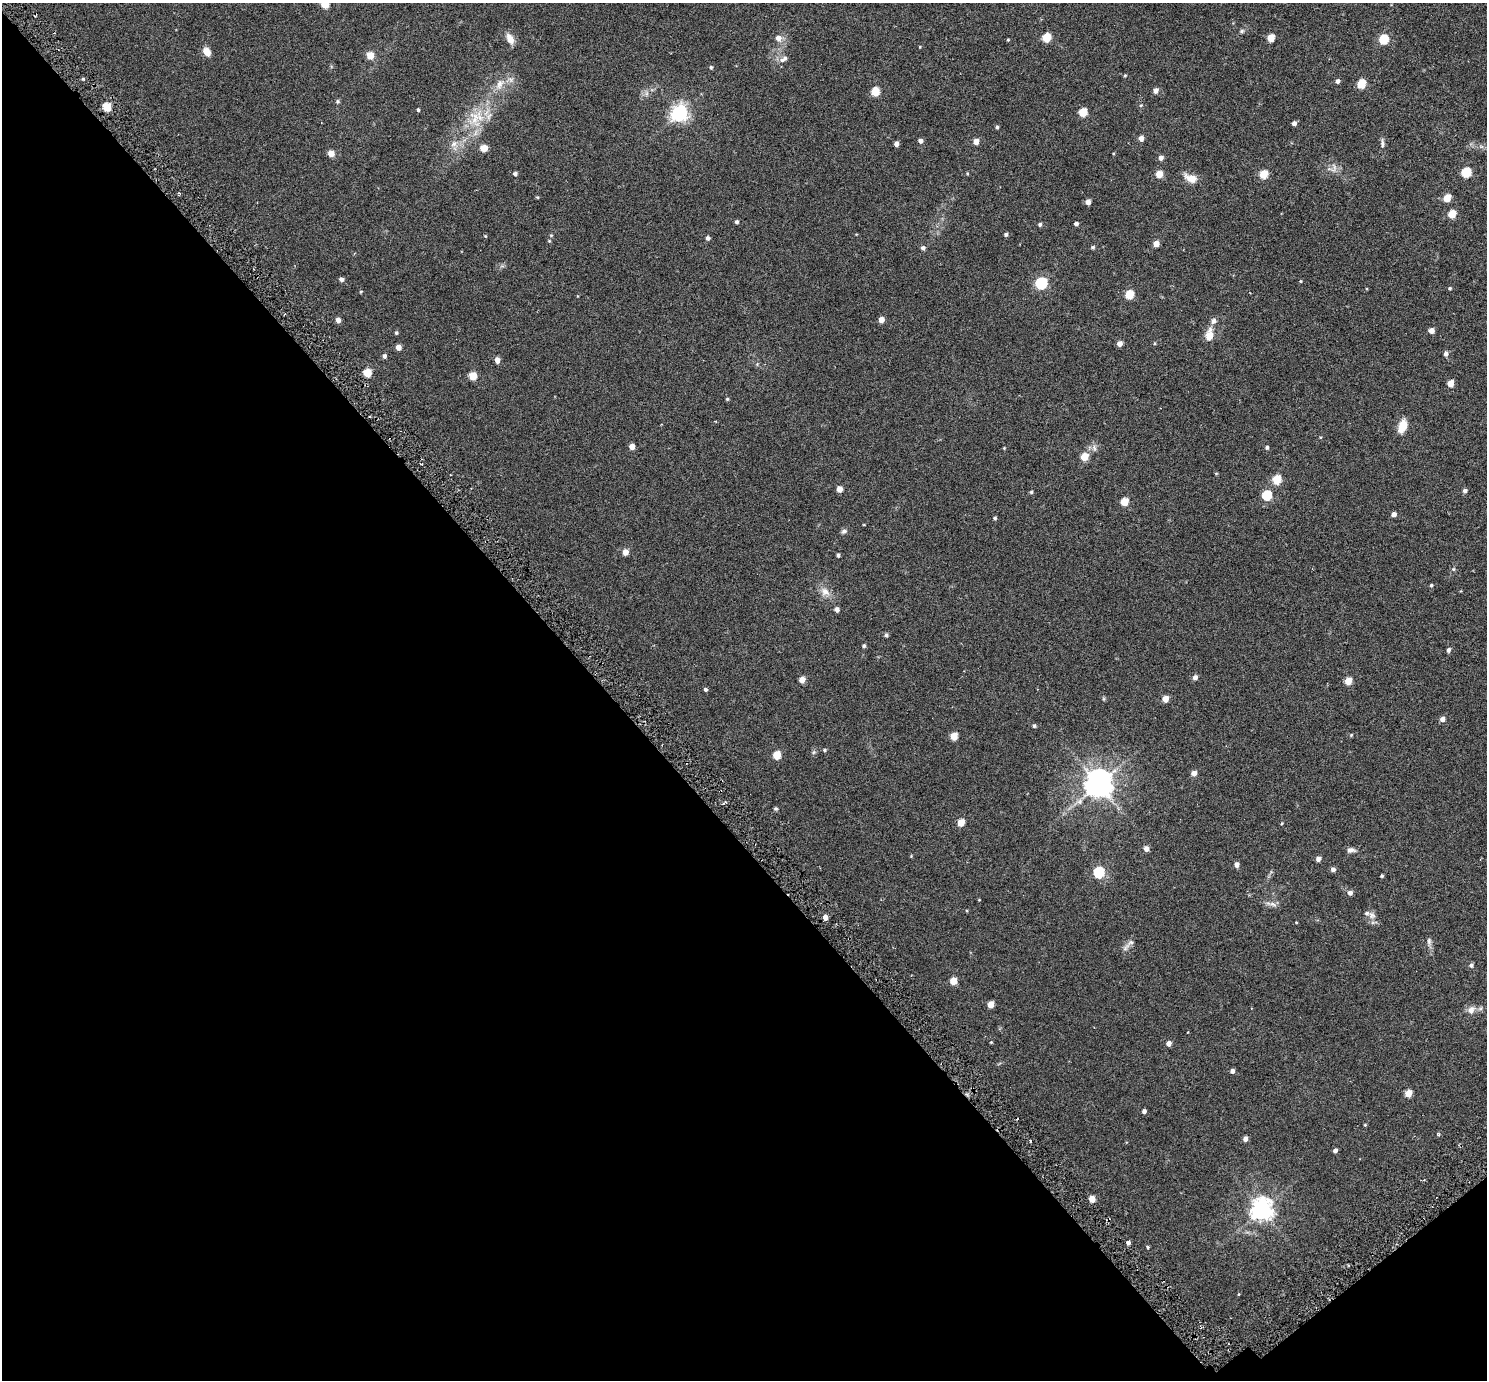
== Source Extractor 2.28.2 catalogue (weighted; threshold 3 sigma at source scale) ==
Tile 14 of 4 x 4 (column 2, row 4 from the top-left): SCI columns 1552-3036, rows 211-1588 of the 6069 x 6069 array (HDU 1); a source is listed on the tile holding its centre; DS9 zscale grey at full resolution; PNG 1489 x 1382 px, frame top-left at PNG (2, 3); no overlay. Shown black and unused: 42% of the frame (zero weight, under 3 of 6 exposures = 3% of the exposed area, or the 3 px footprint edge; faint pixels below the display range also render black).
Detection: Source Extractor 2.28.2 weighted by HDU 2 'WHT'; one run over the whole footprint, this tile lists its part. Background 0.0263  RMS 0.0071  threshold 0.029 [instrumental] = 3 sigma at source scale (4.09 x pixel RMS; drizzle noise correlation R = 1.36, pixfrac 0.8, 0.05/0.05 arcsec/px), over >= 5 px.
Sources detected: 145; all 145 listed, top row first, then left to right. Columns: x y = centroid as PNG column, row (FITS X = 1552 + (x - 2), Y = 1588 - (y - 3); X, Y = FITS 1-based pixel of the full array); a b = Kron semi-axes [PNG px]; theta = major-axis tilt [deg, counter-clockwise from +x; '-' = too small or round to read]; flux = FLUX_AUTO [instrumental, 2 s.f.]
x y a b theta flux
325 4 5 5 - 15
1242 31 6 5 - 0.99
778 38 7 6 - 3.3
1046 38 5 5 - 20
1271 38 5 5 - 11
510 39 13 7 -64 4.7
1384 39 5 5 - 29
1008 40 4 3 - 0.55
920 47 4 3 - 0.44
206 51 10 7 -62 4.3
370 56 5 5 - 9.9
784 59 12 6 38 2.6
711 67 5 4 - 0.78
1125 75 4 4 - 0.59
83 78 5 3 - 0.88
1337 81 4 4 - 1.8
500 84 14 8 63 4.7
1361 84 5 5 - 21
1156 91 5 5 - 3
875 92 5 5 - 18
1141 105 5 3 - 0.54
107 107 5 5 - 17
418 110 4 3 - 0.78
1083 112 5 5 - 17
680 113 7 6 - 220
475 116 20 7 -27 6.3
1294 123 4 4 - 2.3
997 127 4 4 - 1
1141 138 5 4 - 4
920 141 4 4 - 2.3
976 142 5 4 - 5
454 144 9 7 53 2.9
896 144 4 4 - 2.7
1382 144 14 4 -86 1.7
484 148 8 7 - 4
331 153 5 5 - 6.2
1161 158 5 4 - 2.7
1334 168 11 4 86 1.6
1466 172 5 5 - 30
515 174 4 4 - 1.5
1159 174 5 4 - 9.6
1264 174 5 5 - 18
1191 178 16 9 -21 5.8
1447 198 5 5 - 11
1088 202 4 4 - 3.7
1452 214 5 5 - 14
737 222 4 4 - 1.3
1040 224 4 4 - 1.2
1076 224 4 4 - 1.9
1006 234 4 4 - 1.2
708 238 4 4 - 1.6
549 241 5 4 - 0.59
1156 244 5 4 - 6
1093 247 5 4 - 0.92
923 248 5 5 - 1.6
341 279 5 4 - 2
1301 281 4 3 - 0.48
1041 283 6 6 - 68
1450 288 4 4 - 0.75
361 292 4 3 - 0.54
1129 295 5 5 - 19
338 320 5 4 - 3.2
881 320 5 4 - 5.1
1214 321 8 7 - 2.1
1431 331 4 4 - 3.9
396 333 5 4 - 0.8
1209 335 15 8 79 6.3
1119 344 4 4 - 4
398 347 4 4 - 3.8
1446 354 5 5 - 2
384 356 5 4 - 1.5
497 360 5 4 - 3.8
367 373 5 5 - 15
473 376 5 5 - 12
1450 383 5 4 - 8.5
727 399 4 4 - 0.65
1402 426 16 9 71 6.7
632 446 4 4 - 4.9
1267 447 5 4 - 1.1
1004 448 3 3 - 0.45
1084 457 5 5 - 12
1277 480 5 5 - 20
839 489 5 4 - 5.7
1465 491 5 5 - 1.7
1031 492 4 4 - 0.82
1267 495 5 5 - 32
1124 502 5 5 - 14
1394 514 4 4 - 3
995 518 4 4 - 0.86
844 531 8 5 10 1.3
625 552 5 5 - 5.2
838 555 4 3 - 1.2
1453 569 5 5 - 0.8
1431 585 4 4 - 0.8
825 591 12 9 -42 4.3
837 609 4 4 - 2.2
886 635 5 5 - 1
864 646 5 4 - 0.98
1448 650 5 4 - 1.5
1195 677 5 5 - 2.5
802 680 5 4 - 5.4
1348 681 5 4 - 11
705 689 4 4 - 1
1165 699 5 5 - 6.4
1442 719 5 4 - 3.3
1034 726 4 4 - 1
1351 735 4 3 - 0.51
954 736 5 5 - 12
824 750 5 4 - 0.77
777 755 5 5 - 16
1194 773 5 4 - 3.9
1098 784 8 8 - 780
776 809 6 4 -1 0.74
961 822 5 5 - 9.9
1282 823 4 3 - 0.48
1146 849 5 4 - 3.3
1351 850 9 6 1 2.2
1318 859 4 4 - 2.8
1237 864 5 4 - 3
1333 869 5 5 - 2.2
1099 872 6 5 - 50
1382 876 3 3 - 0.82
1350 893 5 5 - 2.4
1273 904 9 5 -25 1.9
1372 915 9 8 - 2.9
825 917 4 4 - 3.1
1429 941 9 6 -90 1.5
1131 942 8 6 -1 1.6
1471 965 6 5 - 1.4
953 981 5 5 - 9.2
991 1004 5 4 - 7.8
1471 1010 10 8 59 3.5
991 1042 4 3 - 0.47
1169 1043 5 4 - 3
1232 1071 4 4 - 2
1408 1093 5 4 - 11
1144 1111 4 4 - 1.8
1365 1125 4 3 - 0.5
1245 1139 5 4 - 2.8
1335 1150 4 4 - 1.8
1092 1199 5 4 - 7.6
1262 1210 7 7 - 400
1108 1220 5 3 - 0.85
1128 1243 5 4 - 1.5
1148 1247 4 3 - 0.69
Overlapping masked pixels (flux is a lower limit): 1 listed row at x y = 1108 1220
Isophote crosses this tile's border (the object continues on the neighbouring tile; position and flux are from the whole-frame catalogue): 1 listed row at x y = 325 4